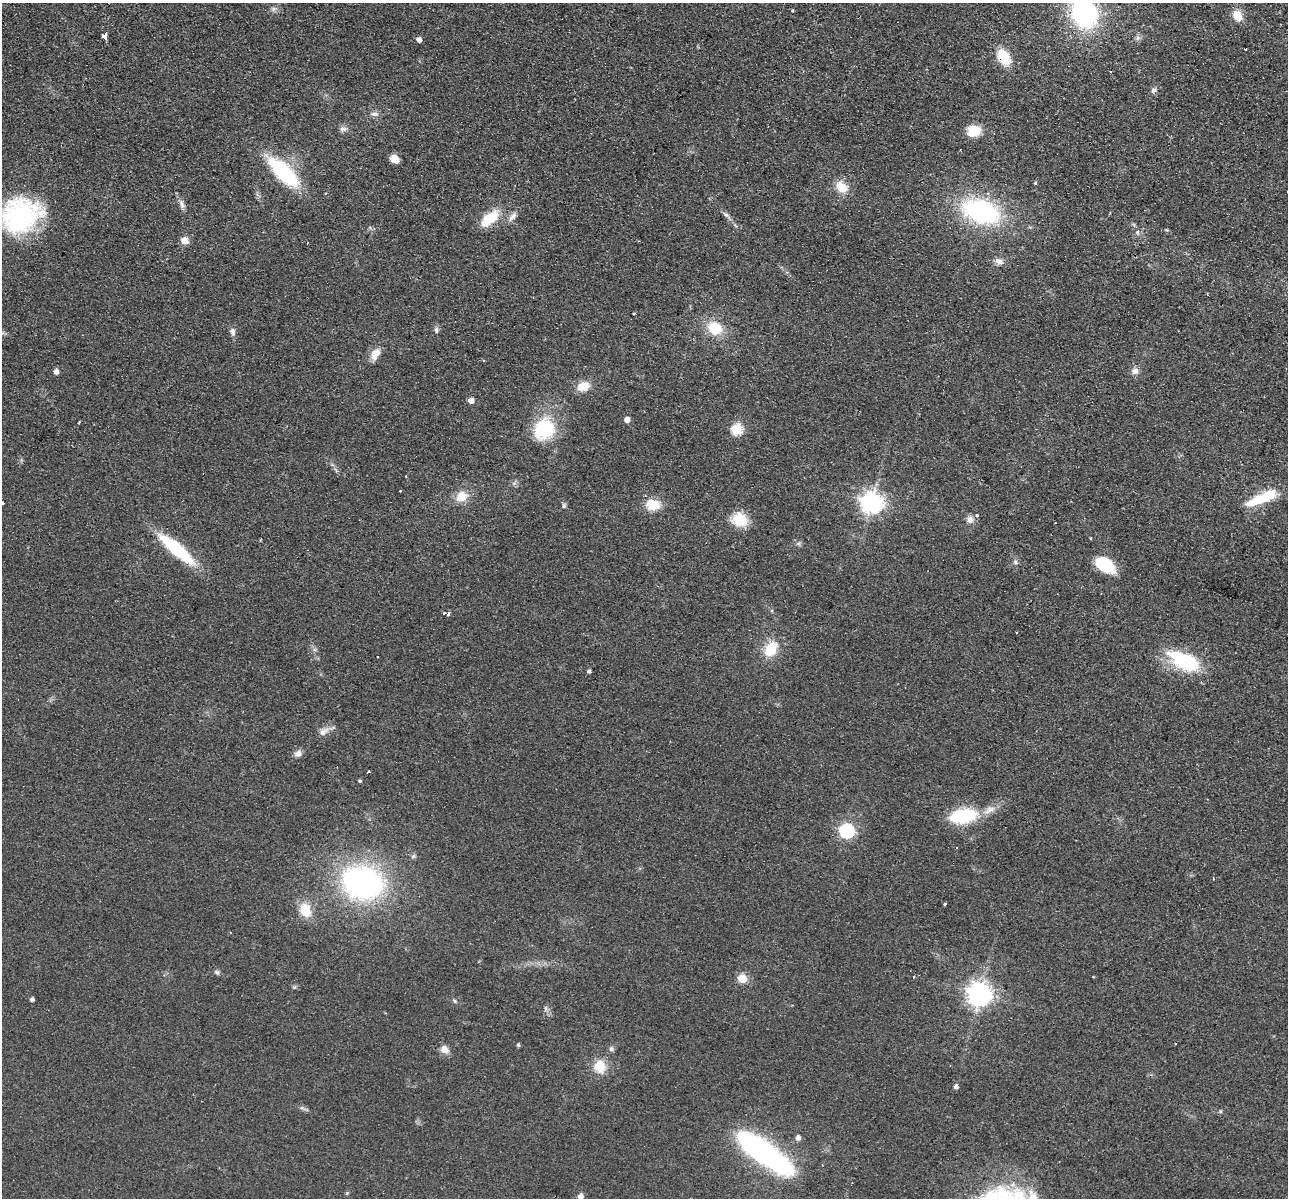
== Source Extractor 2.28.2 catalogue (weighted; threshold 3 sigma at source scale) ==
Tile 10 of 4 x 4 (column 2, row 3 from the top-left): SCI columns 1304-2589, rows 1382-2577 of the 5179 x 5279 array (HDU 1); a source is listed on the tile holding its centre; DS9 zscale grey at full resolution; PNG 1290 x 1200 px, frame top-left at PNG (2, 3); no overlay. Shown black and unused: <1% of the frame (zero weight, under 2 of 3 exposures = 3% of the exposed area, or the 3 px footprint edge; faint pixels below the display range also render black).
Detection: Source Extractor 2.28.2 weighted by HDU 2 'WHT'; one run over the whole footprint, this tile lists its part. Background 0.0944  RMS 0.01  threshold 0.0453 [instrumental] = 3 sigma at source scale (4.5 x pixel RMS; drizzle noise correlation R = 1.50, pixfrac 1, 0.05/0.05 arcsec/px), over >= 5 px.
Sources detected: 90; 1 inside a brighter object's white glare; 4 cosmic-ray / hot-pixel residue — not listed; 1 inside a brighter listed object's ellipse — not listed separately; the other 84 listed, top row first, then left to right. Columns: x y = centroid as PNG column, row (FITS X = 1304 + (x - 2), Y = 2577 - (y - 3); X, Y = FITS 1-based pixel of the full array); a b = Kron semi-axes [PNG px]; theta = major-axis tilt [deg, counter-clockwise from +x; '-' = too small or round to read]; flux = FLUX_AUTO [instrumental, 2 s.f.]
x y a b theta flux
274 9 8 6 2 3.1
1084 13 26 19 -69 180
1237 16 11 9 -58 14
105 36 5 4 - 18
1138 38 9 6 86 3
419 40 5 4 - 5.4
1246 49 3 2 - 1.7
1003 57 15 11 -61 32
1153 90 8 6 35 2.8
374 114 12 6 -5 4
343 129 11 6 9 3.8
974 131 13 11 5 22
394 159 8 6 -39 12
283 172 34 14 -45 98
1035 183 4 4 - 1.2
842 187 16 12 -49 16
182 204 14 6 -67 4.8
981 211 33 20 -18 160
1109 214 3 3 - 0.73
726 215 13 5 -38 3.6
21 216 44 37 24 130
513 216 13 7 46 5.3
490 218 17 9 41 36
1167 230 5 4 - 1.1
1138 232 5 5 - 3.3
184 241 5 5 - 21
999 261 11 8 -29 5.5
634 313 3 2 - 0.79
715 328 15 13 -33 29
436 330 9 5 -89 2.6
232 332 11 7 -76 4
376 353 16 9 60 11
56 371 5 4 - 5.4
1135 371 9 8 - 5.3
583 386 13 10 17 15
471 400 5 5 - 8.9
627 420 5 4 - 7.3
79 422 4 2 - 0.87
544 429 16 15 - 84
736 429 6 5 - 77
514 483 6 6 - 2.5
461 496 12 11 - 17
1263 498 35 9 24 48
871 502 8 7 - 680
3 503 3 3 - 2.1
564 505 7 5 77 2
653 505 16 11 -4 21
970 519 10 9 - 5.3
739 520 17 15 -11 24
1091 538 3 3 - 1.7
177 549 46 12 -40 70
1016 562 7 5 -50 2.2
1105 565 22 14 -32 37
444 613 3 3 - 2.3
448 614 4 3 - 5
771 649 18 13 56 26
314 650 6 4 18 1.7
1183 661 32 15 -28 79
589 671 4 4 - 2.5
324 731 16 9 31 7.1
298 753 9 7 32 5.3
368 772 3 3 - 1.8
360 781 4 4 - 1.3
989 810 21 9 28 11
963 816 19 10 9 88
846 831 6 6 - 200
362 883 39 30 -12 250
945 904 3 3 - 5.9
305 910 19 13 -69 20
217 972 7 6 - 2.3
913 977 4 2 - 0.7
742 979 5 5 - 37
979 994 8 8 - 880
32 999 4 4 - 2.8
454 1001 6 5 - 1.6
518 1045 4 4 - 1.7
444 1049 11 9 -48 7.2
611 1049 7 6 - 2.6
600 1066 13 11 -76 22
956 1086 5 4 - 3.3
798 1138 5 5 - 5.2
756 1147 72 19 -35 230
347 1193 5 4 - 1.5
580 1196 7 6 - 4.3
Overlapping masked pixels (flux is a lower limit): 1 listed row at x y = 1003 57
Isophote crosses this tile's border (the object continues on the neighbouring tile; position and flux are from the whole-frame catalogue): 4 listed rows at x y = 1084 13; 21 216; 3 503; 580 1196